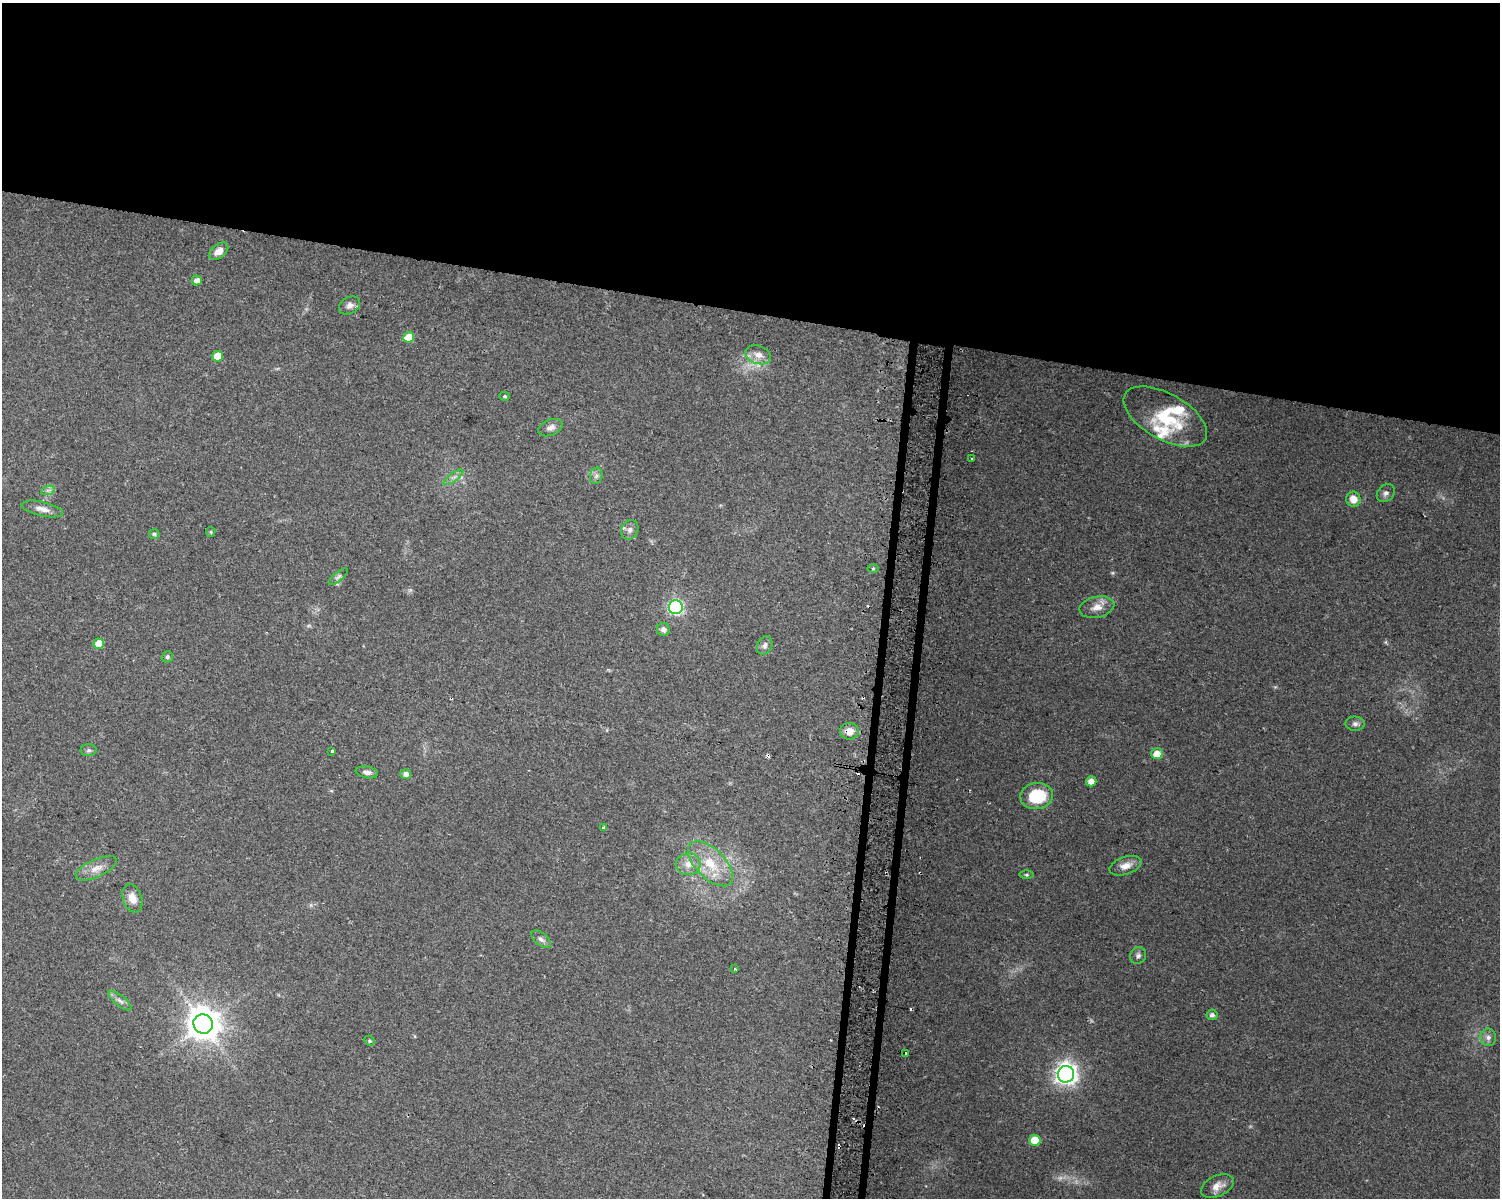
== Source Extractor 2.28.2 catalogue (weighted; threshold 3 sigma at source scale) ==
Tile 2 of 3 x 4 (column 2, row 1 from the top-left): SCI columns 1816-3313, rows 3593-4788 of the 5070 x 4801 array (HDU 1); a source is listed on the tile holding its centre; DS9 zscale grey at full resolution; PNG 1502 x 1200 px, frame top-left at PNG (2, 3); each listed source drawn as its Kron ellipse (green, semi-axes under 4 px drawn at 4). Shown black and unused: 27% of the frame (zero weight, under 2 of 3 exposures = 2% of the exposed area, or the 3 px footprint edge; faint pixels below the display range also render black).
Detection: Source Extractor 2.28.2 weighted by HDU 2 'WHT'; one run over the whole footprint, this tile lists its part. Background 0.0423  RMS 0.011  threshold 0.0477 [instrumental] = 3 sigma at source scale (4.5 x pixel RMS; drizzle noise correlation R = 1.50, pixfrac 1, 0.0396/0.0396 arcsec/px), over >= 5 px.
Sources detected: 65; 2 too faint to see at this stretch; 6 cosmic-ray / hot-pixel residue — neither listed nor drawn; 2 inside a brighter listed object's ellipse — not listed separately; the other 55 listed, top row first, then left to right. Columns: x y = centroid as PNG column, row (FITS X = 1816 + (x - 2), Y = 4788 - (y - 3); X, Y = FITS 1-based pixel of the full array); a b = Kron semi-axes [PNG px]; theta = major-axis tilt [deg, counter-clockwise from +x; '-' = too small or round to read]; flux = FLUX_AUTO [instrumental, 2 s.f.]
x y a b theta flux
219 251 11 7 39 9.3
197 280 5 5 - 6.6
350 305 11 8 32 5.2
409 337 5 5 - 22
758 355 13 9 -18 9.7
217 356 5 5 - 20
505 396 5 4 - 1.5
1165 417 46 23 -29 61
550 428 13 8 21 5.3
971 459 3 3 - 1.7
596 476 8 6 76 3.4
453 477 11 3 35 2.7
48 490 7 4 18 2.7
1386 493 10 8 47 4.2
1353 499 7 7 - 11
42 509 21 7 -13 7.9
630 530 10 8 61 4.9
211 532 5 4 - 1.4
154 534 5 5 - 1.5
873 568 5 3 - 1.4
338 577 12 4 40 2.9
676 607 7 7 - 200
1097 607 18 10 12 10
663 629 6 6 - 5.2
99 644 5 5 - 18
765 645 10 7 68 4.2
167 657 6 5 - 2.5
1355 724 9 7 -2 3.8
849 731 9 8 - 10
89 750 8 6 -1 2.4
332 751 4 3 - 5.5
1157 754 6 5 - 15
367 772 11 5 -10 4.7
406 774 5 5 - 5.7
1091 781 5 5 - 9.1
1037 796 16 13 8 49
603 827 3 3 - 1.1
688 864 12 11 - 11
710 864 28 14 -45 35
1126 866 16 8 18 9.5
96 868 22 9 24 11
1026 875 7 3 0 1.5
132 898 14 9 -71 9.9
541 939 11 6 -38 4.2
1138 956 8 7 - 3.7
735 969 3 3 - 2.4
120 1001 14 5 -39 4.7
1212 1015 5 5 - 3.6
203 1024 10 9 - 1900
1488 1037 9 7 -83 4.7
369 1041 5 4 - 1.7
906 1054 3 2 - 1.3
1066 1074 8 8 - 690
1035 1140 5 5 - 26
1217 1186 17 10 24 10
Overlapping masked pixels (flux is a lower limit): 1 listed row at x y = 849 731